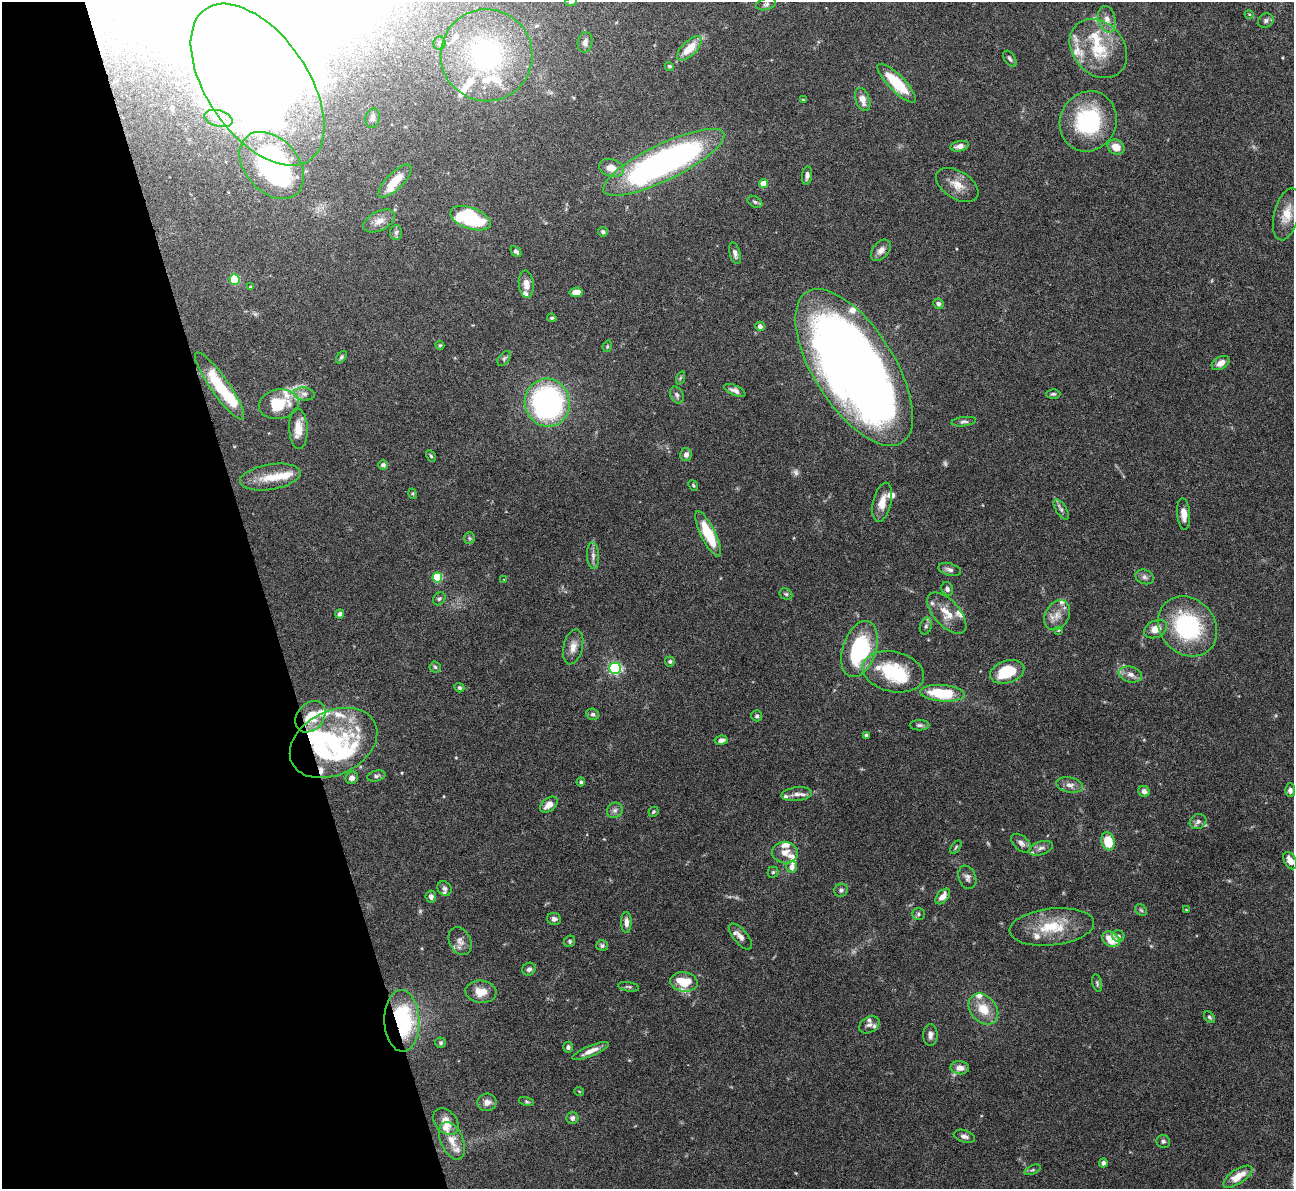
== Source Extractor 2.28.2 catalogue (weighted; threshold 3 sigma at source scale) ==
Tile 5 of 4 x 4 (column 1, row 2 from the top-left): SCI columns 3-1294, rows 2637-3823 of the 5172 x 5153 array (HDU 1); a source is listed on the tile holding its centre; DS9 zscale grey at full resolution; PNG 1296 x 1191 px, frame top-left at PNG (2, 2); each listed source drawn as its Kron ellipse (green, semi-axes under 4 px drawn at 4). Shown black and unused: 20% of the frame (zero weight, under 4 of 8 exposures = <1% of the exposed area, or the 3 px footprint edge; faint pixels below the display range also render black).
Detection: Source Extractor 2.28.2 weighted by HDU 2 'WHT'; one run over the whole footprint, this tile lists its part. Background 0.0647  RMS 0.0025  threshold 0.0101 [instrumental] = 3 sigma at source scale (4.09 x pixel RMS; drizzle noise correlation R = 1.36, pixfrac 0.8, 0.05/0.05 arcsec/px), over >= 5 px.
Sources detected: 217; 3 too faint to see at this stretch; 9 inside a brighter object's white glare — neither listed nor drawn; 41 inside a brighter listed object's ellipse — not listed separately; the other 164 listed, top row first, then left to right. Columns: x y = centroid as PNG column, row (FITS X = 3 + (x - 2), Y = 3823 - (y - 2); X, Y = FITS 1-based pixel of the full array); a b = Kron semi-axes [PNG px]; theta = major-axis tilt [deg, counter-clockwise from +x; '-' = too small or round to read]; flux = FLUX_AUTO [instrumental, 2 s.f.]
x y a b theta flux
571 2 6 3 17 0.29
766 4 10 6 15 0.75
1249 14 5 3 - 0.17
1107 19 13 8 -76 1.8
1266 21 8 7 - 0.71
585 42 10 7 80 0.99
440 43 7 6 - 0.55
689 48 16 7 44 4.4
1098 48 32 25 -49 11
487 55 46 46 - 38
1010 59 9 5 -56 0.61
669 66 5 4 - 0.35
897 83 26 8 -45 9.8
258 85 92 50 -55 160
863 99 12 7 -71 2.1
803 100 4 3 - 0.19
219 118 14 8 -16 1.6
373 118 10 7 79 0.77
1088 121 31 28 64 21
960 146 9 5 11 1.3
1116 147 9 7 -25 2.5
664 162 67 18 26 92
272 165 38 26 -48 69
611 168 13 8 -15 2.7
807 175 9 5 82 0.83
395 181 22 8 44 4.5
763 184 4 4 - 5
957 185 23 14 -32 3.3
755 202 8 5 -30 0.48
1287 214 27 12 76 3.9
470 218 21 10 -20 25
379 221 17 9 26 1.9
396 232 7 6 - 0.67
603 232 5 4 - 0.47
881 250 12 8 50 1.4
516 251 6 4 -47 0.54
735 253 11 5 -75 0.94
235 280 5 5 - 15
526 284 13 7 -84 1.8
251 287 4 3 - 0.36
576 292 7 4 8 1.8
938 304 5 5 - 0.63
552 318 5 3 - 0.36
760 326 5 4 - 1.1
440 345 4 4 - 0.28
607 346 6 4 71 0.28
341 357 7 4 53 0.44
504 358 9 5 53 0.5
1221 363 10 6 30 1.8
854 368 89 40 -58 310
680 378 7 4 71 0.33
220 386 40 9 -55 12
735 390 11 5 -22 0.95
304 394 10 6 -7 0.95
1053 394 7 4 0 0.4
677 395 9 6 -63 0.68
547 403 24 22 -77 54
279 404 20 14 9 7.5
964 422 12 4 6 0.63
298 429 20 9 -87 3.2
686 454 6 5 - 1.1
431 456 6 4 -59 0.32
383 465 4 4 - 0.8
270 477 31 12 9 5.3
693 486 5 4 - 0.3
413 494 5 3 - 0.23
882 502 20 9 77 2.9
1061 509 11 5 -58 0.67
1184 514 16 6 -85 2.2
708 534 25 7 -64 9.2
469 538 6 5 - 0.37
593 556 13 6 -86 1
950 569 11 6 -16 0.91
437 577 5 5 - 12
1145 577 9 7 -21 0.78
504 580 3 2 - 0.14
947 589 7 5 -68 0.65
786 594 6 5 - 0.4
439 599 7 5 54 0.48
947 613 25 12 -48 3.8
340 614 4 4 - 0.83
1057 615 16 12 59 2.4
926 626 8 6 74 0.69
1187 626 32 27 -47 24
1156 629 12 8 27 2.7
1058 630 4 3 - 0.24
573 647 18 9 76 2.1
859 649 29 16 71 24
670 661 5 5 - 0.44
435 667 5 5 - 0.35
615 668 5 5 - 38
893 672 31 20 -13 14
1007 672 17 11 17 9.2
1130 674 12 7 -14 1.4
459 688 5 4 - 0.42
942 693 22 8 -4 11
593 714 6 5 - 0.59
757 716 5 5 - 0.53
310 717 17 13 49 5.5
919 725 10 5 0 0.58
866 735 4 3 - 0.45
721 740 6 4 7 1
333 743 46 32 27 28
376 776 9 5 13 0.6
352 778 6 6 - 1.2
581 782 4 3 - 0.37
1069 785 13 7 -11 1.4
1290 790 7 5 -90 0.7
1144 791 6 5 - 1.1
797 794 15 7 6 1.4
549 805 10 6 37 2.1
615 810 8 7 - 0.87
653 812 5 4 - 0.3
1198 822 8 7 - 0.77
1108 841 9 6 -76 6
1021 843 11 7 -42 0.97
956 847 8 3 55 0.32
1041 848 12 6 17 0.98
785 852 13 11 -7 2.3
1290 861 9 6 -60 2.1
792 867 5 5 - 1.2
773 872 5 5 - 0.33
967 877 12 8 -69 1
445 888 8 6 -54 0.73
841 890 7 6 - 0.57
943 896 9 5 49 1.9
431 897 6 5 - 0.85
1141 910 6 5 - 0.42
1186 910 4 3 - 0.18
918 914 6 6 - 0.52
554 919 7 6 - 0.8
626 922 10 5 89 1.3
1052 927 42 18 6 9.3
740 936 16 7 -49 1.5
1118 936 6 5 - 0.45
1111 939 9 7 -32 4.8
460 941 15 10 -63 1.7
570 941 6 5 - 0.41
602 946 6 5 - 0.49
529 969 7 6 - 0.75
684 982 14 9 -8 6.6
1097 983 9 5 -77 0.44
629 987 10 4 -9 0.46
481 992 15 11 -5 3.3
983 1009 17 13 -49 4.6
1209 1017 6 4 -49 0.4
402 1021 31 17 -88 29
869 1025 11 7 29 0.89
930 1035 11 7 89 1.1
441 1043 5 5 - 0.41
568 1047 5 5 - 0.6
591 1051 19 5 23 1.9
960 1068 9 6 -4 1.8
579 1091 5 3 - 0.18
527 1101 8 4 -15 0.34
487 1102 9 8 - 1.2
572 1118 6 6 - 0.77
446 1122 15 10 -49 2.7
964 1136 11 6 -18 0.9
452 1141 20 11 -67 3.1
1163 1141 7 6 - 0.58
1103 1163 4 4 - 0.77
1032 1170 9 4 21 0.45
1238 1177 17 7 33 3.8
Overlapping masked pixels (flux is a lower limit): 2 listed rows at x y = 310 717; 402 1021
Isophote crosses this tile's border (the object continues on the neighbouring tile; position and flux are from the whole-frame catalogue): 2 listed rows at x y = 571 2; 258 85